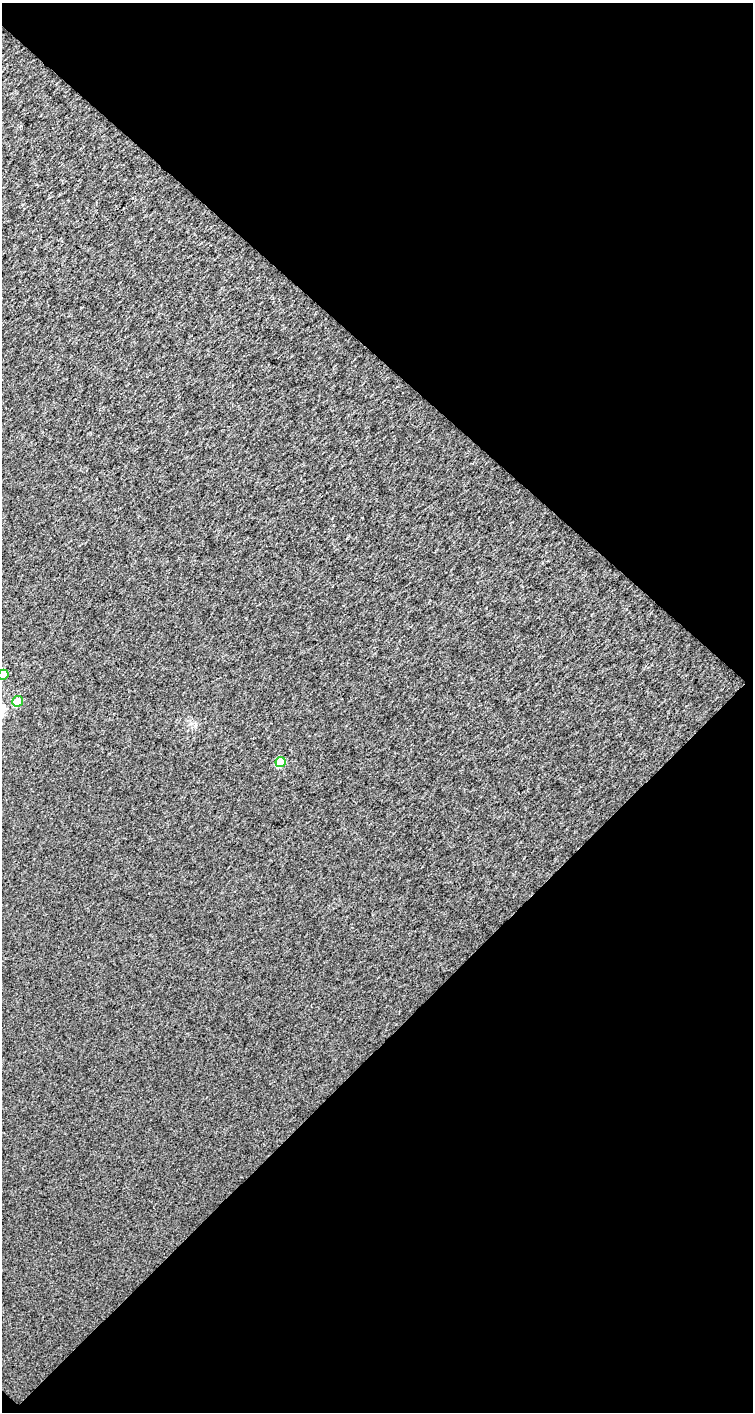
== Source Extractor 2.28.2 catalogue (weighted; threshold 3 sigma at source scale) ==
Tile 2 of 2 x 1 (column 2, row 1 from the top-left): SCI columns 754-1504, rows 46-1455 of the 1504 x 1505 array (HDU 1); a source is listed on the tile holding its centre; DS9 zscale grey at full resolution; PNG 755 x 1414 px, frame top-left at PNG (2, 3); each listed source drawn as its Kron ellipse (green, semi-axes under 4 px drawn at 4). Shown black and unused: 51% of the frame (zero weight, under 3 of 4 exposures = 1% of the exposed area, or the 3 px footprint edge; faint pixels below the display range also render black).
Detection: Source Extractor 2.28.2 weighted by HDU 2 'WHT'; one run over the whole footprint, this tile lists its part. Background 0.0261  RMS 0.076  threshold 0.342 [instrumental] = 3 sigma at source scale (4.5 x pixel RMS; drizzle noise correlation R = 1.50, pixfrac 1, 0.0396/0.0396 arcsec/px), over >= 5 px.
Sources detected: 3; all 3 listed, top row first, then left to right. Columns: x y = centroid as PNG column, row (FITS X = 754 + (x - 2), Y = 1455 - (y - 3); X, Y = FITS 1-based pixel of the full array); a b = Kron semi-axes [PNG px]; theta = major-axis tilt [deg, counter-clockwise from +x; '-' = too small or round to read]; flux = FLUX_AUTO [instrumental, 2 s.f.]
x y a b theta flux
3 675 5 5 - 160
18 701 5 5 - 140
281 762 5 5 - 180
Isophote crosses this tile's border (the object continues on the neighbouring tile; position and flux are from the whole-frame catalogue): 1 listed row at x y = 3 675